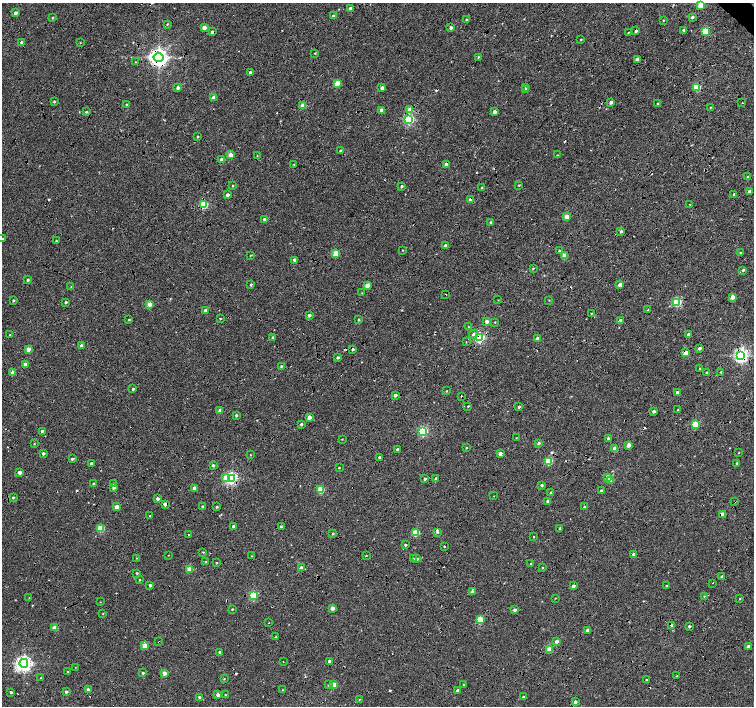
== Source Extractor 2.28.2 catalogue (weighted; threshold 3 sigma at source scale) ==
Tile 10 of 4 x 4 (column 2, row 3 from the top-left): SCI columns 1512-3015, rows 1638-3045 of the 6025 x 6022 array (HDU 1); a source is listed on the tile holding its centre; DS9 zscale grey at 2 x 2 block average (1 PNG px = mean of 2 x 2 image px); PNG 756 x 708 px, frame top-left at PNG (2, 3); each listed source drawn as its Kron ellipse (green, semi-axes under 4 px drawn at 4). Shown black and unused: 5% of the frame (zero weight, under 4 of 8 exposures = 5% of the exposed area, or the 3 px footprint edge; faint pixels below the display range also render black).
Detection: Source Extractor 2.28.2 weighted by HDU 2 'WHT'; one run over the whole footprint, this tile lists its part. Background 8.86e-04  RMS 0.0025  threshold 0.0102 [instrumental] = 3 sigma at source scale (4.09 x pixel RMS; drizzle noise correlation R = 1.36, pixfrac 0.8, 0.0396/0.0396 arcsec/px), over >= 5 px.
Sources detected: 303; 33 cosmic-ray / hot-pixel residue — neither listed nor drawn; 2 inside a brighter listed object's ellipse — not listed separately; the other 268 listed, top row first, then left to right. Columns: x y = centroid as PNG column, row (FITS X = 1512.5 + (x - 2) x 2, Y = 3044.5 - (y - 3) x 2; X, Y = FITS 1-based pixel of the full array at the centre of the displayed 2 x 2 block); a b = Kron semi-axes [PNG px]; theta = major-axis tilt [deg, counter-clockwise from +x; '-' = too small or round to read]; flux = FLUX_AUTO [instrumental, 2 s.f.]
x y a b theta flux
701 5 3 3 - 14
350 9 2 2 - 1.4
15 13 2 2 - 2.6
333 16 3 2 - 1.5
692 17 2 2 - 1.5
53 18 2 2 - 0.53
466 20 3 2 - 0.38
663 20 3 2 - 0.36
167 24 3 2 - 0.46
204 28 3 2 - 4.8
451 28 3 2 - 2.2
683 30 3 2 - 0.68
636 31 3 3 - 0.97
705 31 3 3 - 22
212 32 2 2 - 1.8
628 33 3 2 - 0.28
581 39 2 2 - 0.44
21 43 2 2 - 1.7
80 43 3 2 - 0.24
315 53 2 2 - 0.33
158 57 5 4 - 310
478 57 3 2 - 0.49
637 59 2 2 - 2.8
135 62 2 2 - 0.27
250 73 2 2 - 2.1
337 83 3 3 - 9.6
697 87 3 3 - 20
178 88 2 2 - 2.4
382 88 2 2 - 2.7
525 88 2 2 - 0.92
526 90 2 2 - 1.3
214 97 3 2 - 4.6
54 102 2 2 - 0.54
611 102 3 2 - 2
742 103 2 2 - 0.3
658 104 3 2 - 0.64
126 105 2 2 - 0.68
303 105 3 2 - 8.4
710 107 2 2 - 0.31
381 110 3 2 - 4.6
410 110 3 3 - 5.4
86 112 3 3 - 0.62
495 112 2 2 - 2.9
409 120 3 3 - 59
197 137 2 2 - 0.67
340 151 2 2 - 0.93
231 155 3 2 - 7.5
257 155 2 2 - 0.23
557 155 3 2 - 0.26
222 160 2 2 - 3.1
446 164 2 2 - 3.2
294 165 2 2 - 0.29
748 177 3 2 - 0.53
519 185 2 2 - 0.4
232 186 2 2 - 0.48
402 186 2 2 - 0.91
482 187 3 2 - 0.5
749 191 3 2 - 1.7
734 194 3 2 - 0.55
227 195 2 2 - 2.5
470 200 3 2 - 4
689 204 2 2 - 0.26
204 205 3 3 - 25
567 217 3 2 - 7.7
264 219 2 2 - 0.97
490 222 3 2 - 0.65
621 231 3 3 - 0.98
2 239 2 2 - 0.46
56 241 2 2 - 0.53
445 246 3 2 - 1.9
402 250 3 2 - 0.25
559 250 3 2 - 0.41
336 253 3 3 - 12
740 253 3 2 - 0.52
251 255 3 2 - 0.36
564 256 3 2 - 7.6
294 260 3 2 - 1.3
533 268 2 2 - 0.49
743 270 3 3 - 0.86
28 280 3 2 - 0.76
251 285 2 2 - 0.73
620 285 2 2 - 5
367 286 3 3 - 5.7
71 287 2 2 - 0.2
362 293 2 2 - 0.28
446 294 3 2 - 0.25
733 297 2 2 - 6
13 300 2 2 - 0.74
498 300 2 2 - 0.27
549 300 2 2 - 0.22
66 302 3 2 - 0.87
677 302 3 3 - 28
150 304 3 3 - 7.9
648 310 2 2 - 0.2
205 311 2 2 - 2.8
591 313 2 2 - 0.34
309 315 2 2 - 1.9
220 319 3 2 - 0.29
129 320 2 2 - 0.47
358 320 3 2 - 0.62
620 320 3 2 - 1.6
487 321 3 3 - 2.4
495 322 2 2 - 0.28
468 327 3 2 - 0.24
473 334 5 3 - 1.2
10 335 2 2 - 0.35
688 335 2 2 - 3.1
272 337 3 3 - 0.57
480 337 3 3 - 54
537 338 2 2 - 2.1
466 342 2 2 - 0.39
82 346 2 2 - 4.5
699 348 2 2 - 1.9
28 349 3 2 - 5.8
353 349 3 3 - 0.91
686 353 3 2 - 5.7
741 355 4 4 - 150
338 358 2 2 - 1.3
25 364 2 2 - 3.9
281 366 3 2 - 0.62
700 369 3 2 - 0.44
721 372 2 2 - 0.42
13 373 3 2 - 6
707 373 2 2 - 0.77
133 389 2 2 - 0.69
446 391 3 2 - 0.36
677 392 2 2 - 1.9
395 395 2 2 - 2
461 396 2 2 - 0.95
468 406 2 2 - 0.38
519 407 2 2 - 0.95
678 410 2 2 - 0.35
220 411 3 2 - 2.6
654 411 2 2 - 1.7
236 415 2 2 - 0.98
309 417 3 2 - 4.4
301 424 3 2 - 1
695 424 3 3 - 18
42 431 2 2 - 1.3
423 431 3 3 - 51
516 438 3 2 - 0.2
608 438 3 2 - 1.2
342 439 2 2 - 0.26
539 443 3 2 - 1.1
34 444 3 2 - 0.29
629 445 3 2 - 4.9
466 448 2 2 - 0.37
397 449 2 2 - 0.89
615 449 3 2 - 6.4
738 453 2 2 - 0.25
43 454 2 2 - 1.5
500 454 3 2 - 2.7
251 455 2 2 - 0.29
379 457 3 2 - 0.85
72 459 3 2 - 0.93
549 461 3 3 - 20
737 463 3 2 - 0.49
91 464 2 2 - 1.5
213 465 3 2 - 1.2
339 468 2 2 - 0.42
20 472 2 2 - 3.1
225 477 4 3 - 4.1
608 477 3 2 - 6.6
231 478 4 3 - 97
425 479 2 2 - 1.1
436 479 3 3 - 1.2
611 480 3 2 - 5.7
113 483 3 2 - 0.51
94 484 2 2 - 1.2
542 485 3 3 - 0.82
114 488 2 2 - 1.4
195 488 2 2 - 4
321 490 3 3 - 16
601 491 2 2 - 1.3
551 493 2 2 - 1.2
494 496 2 2 - 0.17
13 498 2 2 - 0.73
158 499 2 2 - 1.6
548 501 2 2 - 1.3
735 502 2 2 - 0.2
165 504 3 2 - 3.3
202 506 2 2 - 0.75
117 507 3 2 - 6
217 507 3 2 - 0.63
584 507 2 2 - 0.68
722 514 3 2 - 5.7
150 516 2 2 - 0.42
233 526 2 2 - 1.3
281 527 3 2 - 1
101 528 3 3 - 16
560 528 3 2 - 0.8
416 532 3 3 - 15
437 532 3 3 - 0.78
189 534 2 2 - 1.1
333 534 3 2 - 0.56
534 537 2 2 - 0.28
405 545 2 2 - 0.83
444 546 2 2 - 0.55
203 552 3 2 - 0.4
168 555 2 2 - 0.19
634 555 2 2 - 3.5
251 556 3 2 - 0.28
366 556 3 2 - 0.31
137 558 3 2 - 0.25
413 559 3 2 - 0.47
417 559 3 3 - 1.3
206 562 2 2 - 0.32
216 563 2 2 - 0.47
531 564 3 2 - 0.87
301 568 2 2 - 3.7
542 568 2 2 - 0.49
189 569 3 2 - 9.4
137 573 2 2 - 0.51
722 577 3 2 - 1.3
140 580 2 2 - 0.44
713 583 2 2 - 0.17
150 585 2 2 - 1.6
573 586 2 2 - 2.6
666 586 2 2 - 0.47
472 592 4 3 - 1.2
253 596 3 3 - 32
704 596 3 2 - 0.35
29 598 2 2 - 0.24
555 598 2 2 - 0.28
740 599 2 2 - 0.33
100 602 2 2 - 0.32
332 608 2 2 - 3.8
232 609 2 2 - 0.61
515 610 3 2 - 1.6
103 614 2 2 - 0.25
480 620 3 3 - 18
269 623 2 2 - 0.19
672 625 3 3 - 1.3
689 626 2 2 - 0.98
55 628 3 2 - 7.6
588 630 3 2 - 2.2
276 637 2 2 - 0.7
557 641 3 2 - 2.3
159 642 2 2 - 0.2
145 646 3 3 - 9.1
748 646 2 2 - 1.8
549 649 3 2 - 11
220 652 2 2 - 1.3
329 661 2 2 - 1.6
283 662 2 2 - 0.17
24 663 4 4 - 210
75 667 2 2 - 0.18
68 672 2 2 - 0.47
143 673 2 2 - 0.67
164 673 3 2 - 4.4
677 676 2 2 - 0.4
41 678 2 2 - 0.44
224 679 2 2 - 0.34
646 680 2 2 - 0.44
328 685 3 3 - 0.51
334 685 3 3 - 11
464 685 3 2 - 0.4
88 690 2 2 - 3
282 690 3 2 - 0.21
458 691 2 2 - 2
11 692 2 2 - 0.99
66 692 2 2 - 1.2
218 695 2 2 - 3.1
225 695 2 2 - 0.43
199 697 2 2 - 0.97
523 697 2 2 - 0.61
359 699 3 2 - 0.28
575 702 3 2 - 1.7
Overlapping masked pixels (flux is a lower limit): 22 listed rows (the first 20) at x y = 636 31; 212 32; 158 57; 231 155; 446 164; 470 200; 204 205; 446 294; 480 337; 353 349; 686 353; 741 355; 461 396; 231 478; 436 479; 735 502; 165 504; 722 514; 672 625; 55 628
Isophote crosses this tile's border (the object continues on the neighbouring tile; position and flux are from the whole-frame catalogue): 1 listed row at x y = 2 239